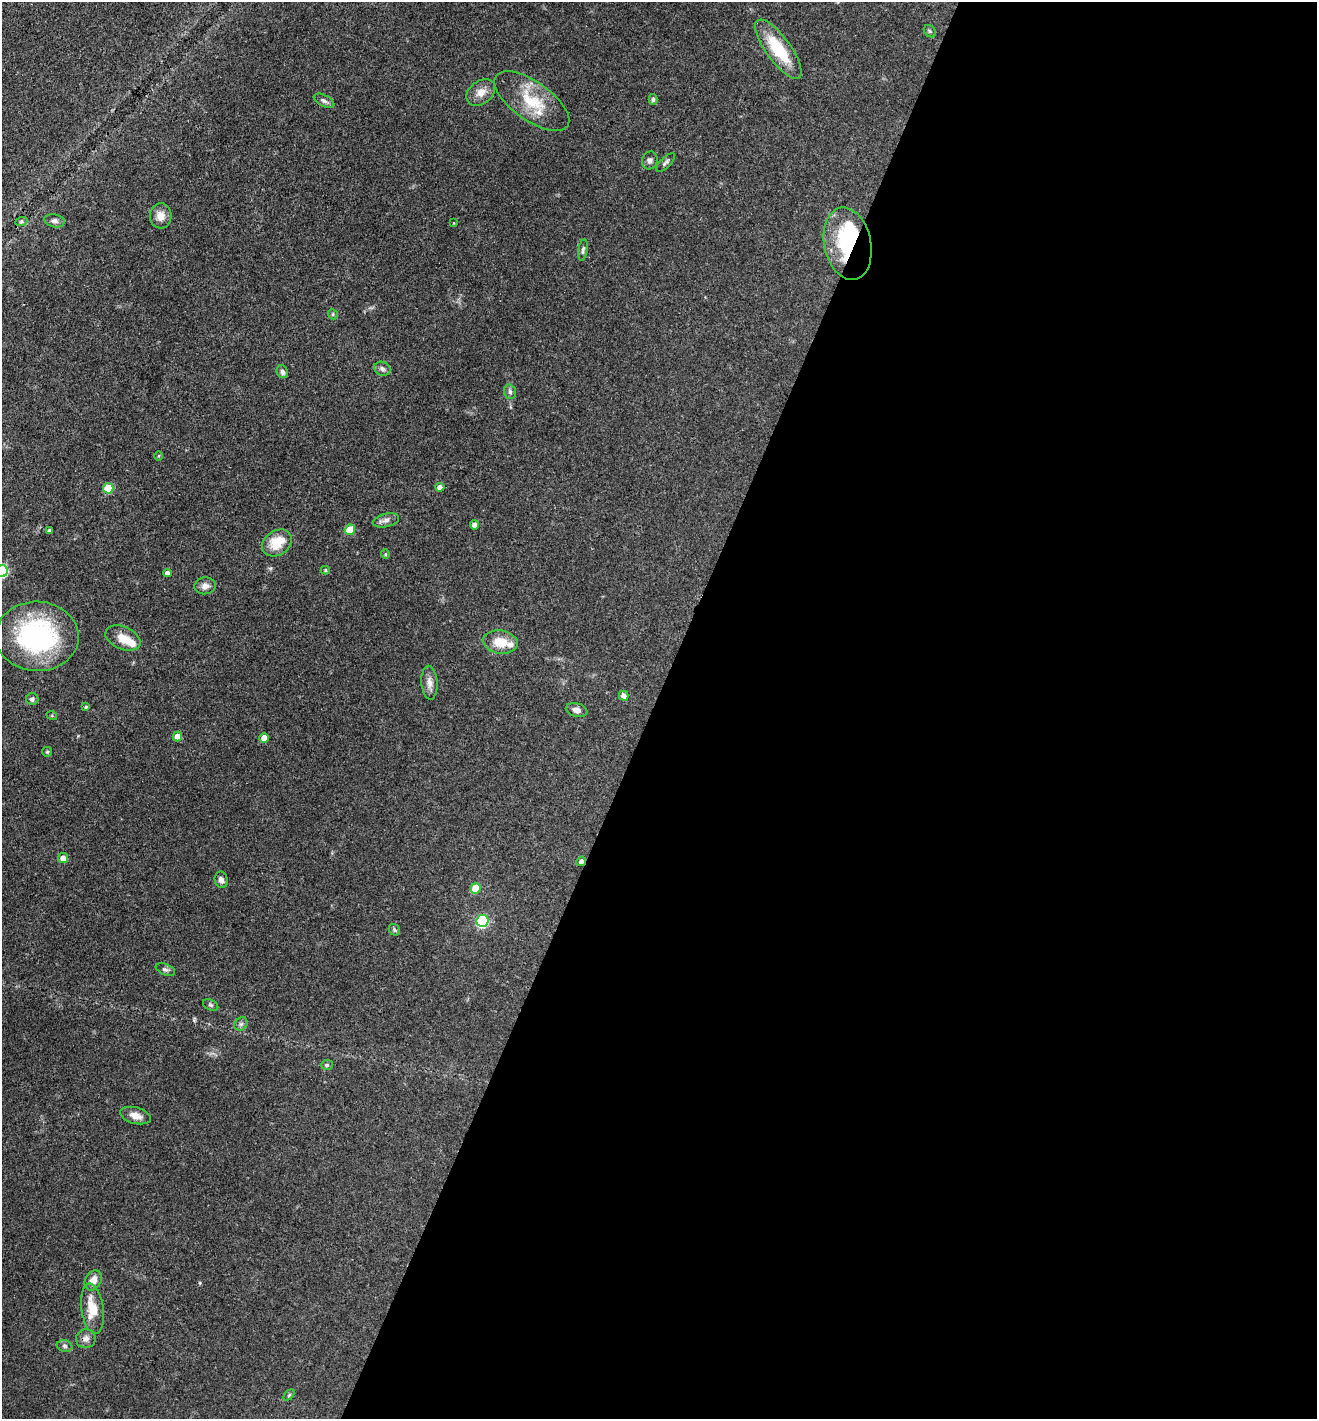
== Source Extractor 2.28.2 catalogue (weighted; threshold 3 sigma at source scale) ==
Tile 12 of 4 x 4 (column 4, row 3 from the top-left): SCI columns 4089-5403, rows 1420-2836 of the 5683 x 5673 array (HDU 1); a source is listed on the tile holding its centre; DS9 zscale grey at full resolution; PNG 1319 x 1421 px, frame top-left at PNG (2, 2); each listed source drawn as its Kron ellipse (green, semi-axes under 4 px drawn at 4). Shown black and unused: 51% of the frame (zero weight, under 3 of 4 exposures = <1% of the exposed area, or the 3 px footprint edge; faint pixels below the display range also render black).
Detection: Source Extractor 2.28.2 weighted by HDU 2 'WHT'; one run over the whole footprint, this tile lists its part. Background 0.109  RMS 0.0045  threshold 0.02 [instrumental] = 3 sigma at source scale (4.5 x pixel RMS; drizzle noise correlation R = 1.50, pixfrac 1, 0.05/0.05 arcsec/px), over >= 5 px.
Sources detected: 63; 2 inside a brighter object's white glare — neither listed nor drawn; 2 inside a brighter listed object's ellipse — not listed separately; the other 59 listed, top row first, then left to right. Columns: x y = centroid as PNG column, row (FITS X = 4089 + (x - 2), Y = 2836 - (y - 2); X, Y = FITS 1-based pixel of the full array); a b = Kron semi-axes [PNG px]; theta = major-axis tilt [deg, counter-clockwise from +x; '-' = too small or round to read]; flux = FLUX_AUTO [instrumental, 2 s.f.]
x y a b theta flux
930 31 7 5 -45 0.75
778 49 35 12 -54 19
481 92 16 11 38 4.1
653 99 5 4 - 0.82
324 101 11 5 -27 1.4
532 101 44 19 -35 17
650 160 9 7 71 1.6
666 162 12 5 45 1.1
161 216 12 11 - 4.2
54 221 10 6 -12 1.4
21 222 6 4 20 0.74
454 223 4 2 - 0.26
848 244 37 23 -78 33
583 250 11 4 81 1.1
333 314 5 4 - 0.58
382 369 8 6 -20 1.5
282 372 6 5 - 1.2
510 392 7 5 -74 1.2
159 456 5 3 - 0.4
440 487 4 4 - 2.3
108 488 5 5 - 15
386 520 13 6 14 2
475 525 4 4 - 2.4
350 530 5 5 - 12
50 531 3 3 - 1.1
277 543 16 12 34 10
385 554 4 4 - 0.52
325 570 5 4 - 0.68
2 571 6 6 - 54
167 573 4 4 - 1.8
205 586 11 8 6 2.1
37 636 41 34 -2 65
123 638 18 11 -24 6.2
500 642 17 11 -10 8.5
429 683 17 8 -86 2.8
624 696 5 5 - 2.5
32 699 6 6 - 1.2
86 707 4 3 - 0.58
577 710 11 7 -12 2
52 716 5 3 - 0.49
177 736 5 4 - 4.1
264 738 5 4 - 4.4
47 752 5 4 - 0.53
63 858 5 5 - 3.2
581 861 5 4 - 1.4
221 880 8 6 -77 2
476 888 5 5 - 14
482 921 6 6 - 44
394 930 6 5 - 0.76
165 969 10 5 -23 1.2
211 1005 8 5 -27 0.85
241 1024 7 6 - 1.1
327 1065 6 5 - 0.81
135 1116 16 8 -15 3.8
93 1280 10 8 62 3.9
92 1309 25 11 -82 11
86 1339 10 9 - 2.6
65 1346 8 5 -18 1.1
289 1395 6 4 46 0.6
Overlapping masked pixels (flux is a lower limit): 2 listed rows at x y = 848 244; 581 861
Isophote crosses this tile's border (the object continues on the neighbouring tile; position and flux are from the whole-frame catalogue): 1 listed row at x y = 2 571